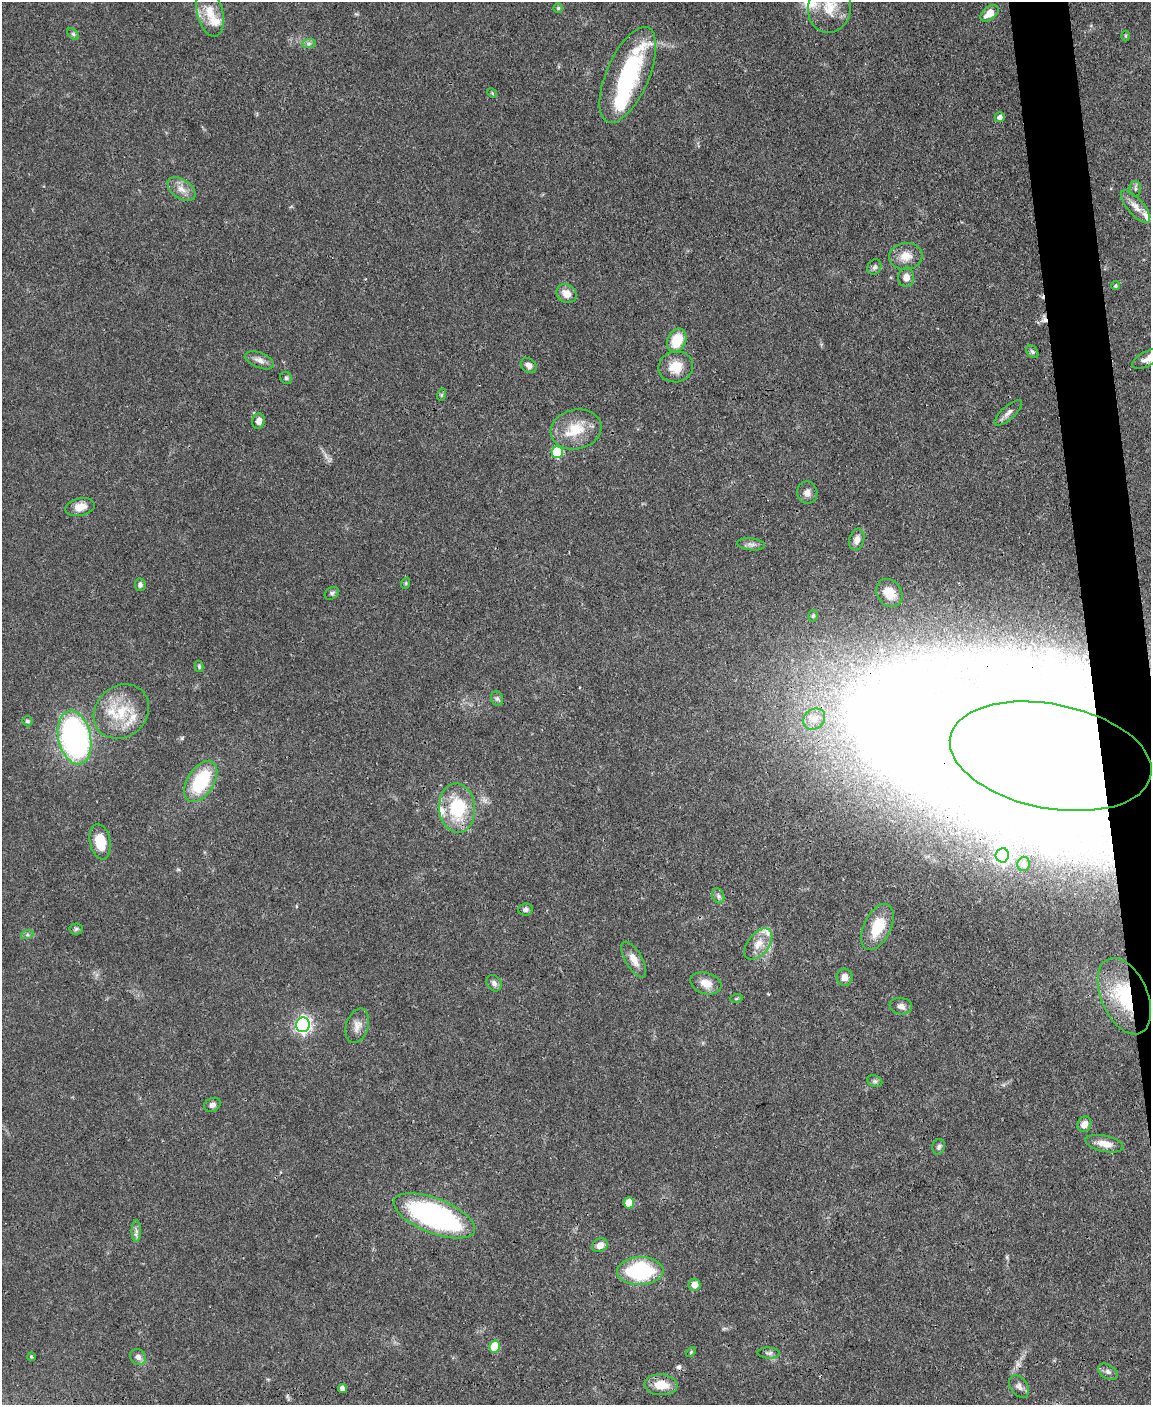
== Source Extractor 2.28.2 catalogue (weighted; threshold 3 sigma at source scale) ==
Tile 6 of 4 x 3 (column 2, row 2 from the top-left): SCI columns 1150-2298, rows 1640-3042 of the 4595 x 4572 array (HDU 1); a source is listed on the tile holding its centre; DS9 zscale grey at full resolution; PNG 1153 x 1407 px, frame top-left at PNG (2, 2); each listed source drawn as its Kron ellipse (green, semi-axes under 4 px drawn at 4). Shown black and unused: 3% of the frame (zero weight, under 3 of 4 exposures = <1% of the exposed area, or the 3 px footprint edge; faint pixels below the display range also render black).
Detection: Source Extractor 2.28.2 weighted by HDU 2 'WHT'; one run over the whole footprint, this tile lists its part. Background 0.106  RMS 0.0043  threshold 0.0191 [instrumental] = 3 sigma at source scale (4.5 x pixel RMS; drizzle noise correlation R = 1.50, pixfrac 1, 0.05/0.05 arcsec/px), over >= 5 px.
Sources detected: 99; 5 inside a brighter object's white glare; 2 cosmic-ray / hot-pixel residue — neither listed nor drawn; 6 inside a brighter listed object's ellipse — not listed separately; the other 86 listed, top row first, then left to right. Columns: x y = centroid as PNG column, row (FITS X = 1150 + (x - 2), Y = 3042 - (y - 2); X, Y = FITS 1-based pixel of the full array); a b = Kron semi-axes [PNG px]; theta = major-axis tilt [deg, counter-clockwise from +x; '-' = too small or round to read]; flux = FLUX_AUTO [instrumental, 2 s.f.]
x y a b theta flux
830 7 26 21 80 12
558 8 5 5 - 0.6
210 13 24 13 -76 7.6
989 13 10 6 39 5.5
73 34 7 4 -45 0.73
1126 36 5 3 - 0.43
309 43 7 4 2 1.1
628 75 51 21 66 45
492 93 5 4 - 0.48
1000 117 5 5 - 2.1
181 189 16 9 -35 4
1135 189 7 5 -89 1.1
1136 207 20 8 -49 4
906 256 17 13 5 5.7
874 267 8 6 61 1.3
906 277 9 8 - 3
1116 286 4 4 - 0.67
566 294 10 9 - 4.3
677 341 12 9 67 12
1032 352 7 5 -50 0.92
1147 359 16 7 27 2.8
260 360 15 7 -23 2.6
529 365 8 7 - 2.2
676 367 17 15 11 8.1
286 378 6 5 - 0.89
441 395 6 4 71 0.62
1008 413 17 6 42 2.2
259 421 8 6 77 2.7
576 429 25 20 12 12
557 452 6 5 - 28
807 493 11 10 - 2.5
80 507 15 9 12 4.7
857 539 11 7 73 2.9
751 544 14 6 -6 1.9
406 583 6 3 72 0.44
140 585 6 5 - 1.2
332 593 7 6 - 1
889 593 15 12 -55 6.2
813 616 6 4 74 0.79
199 666 6 4 -76 0.57
497 699 7 5 -69 1.1
121 712 29 25 42 19
814 719 11 10 - 3.4
27 721 5 5 - 0.85
75 738 27 16 -78 120
1051 756 102 52 -11 7100
201 781 23 13 58 26
457 808 24 18 -85 26
100 842 18 10 -79 9.5
1002 855 7 6 - 97
1024 864 7 6 - 1.1
718 896 8 6 -69 1.3
525 909 7 6 - 1.3
877 927 25 13 65 14
76 929 7 5 3 0.81
27 935 6 4 18 0.8
758 944 18 10 51 5.7
634 960 20 8 -60 4.2
845 977 8 8 - 3.3
494 983 9 7 -57 1.8
706 983 16 10 -16 5.1
1124 996 40 23 -66 30
736 999 6 4 19 0.54
901 1006 11 8 -9 2.3
303 1025 7 7 - 130
357 1026 18 11 72 3.7
875 1081 8 5 -21 0.91
212 1105 8 6 30 1.7
1084 1124 8 6 63 2.8
1105 1144 19 8 -12 4.7
939 1147 8 6 74 1
629 1203 5 5 - 9.8
434 1216 43 17 -21 96
136 1231 11 4 -90 1.5
600 1245 8 6 30 3.5
640 1271 23 14 2 37
694 1285 6 6 - 3.2
494 1347 6 5 - 13
691 1352 6 3 47 0.47
769 1353 11 5 -3 1.2
31 1357 4 3 - 0.63
138 1357 8 7 - 2.1
1108 1372 11 7 -32 1.6
661 1385 16 10 -4 7.9
1019 1386 12 8 -55 2.2
342 1388 4 4 - 2.4
Overlapping masked pixels (flux is a lower limit): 2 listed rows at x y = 1051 756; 1124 996
Isophote crosses this tile's border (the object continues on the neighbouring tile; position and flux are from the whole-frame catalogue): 2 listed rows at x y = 830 7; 1147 359